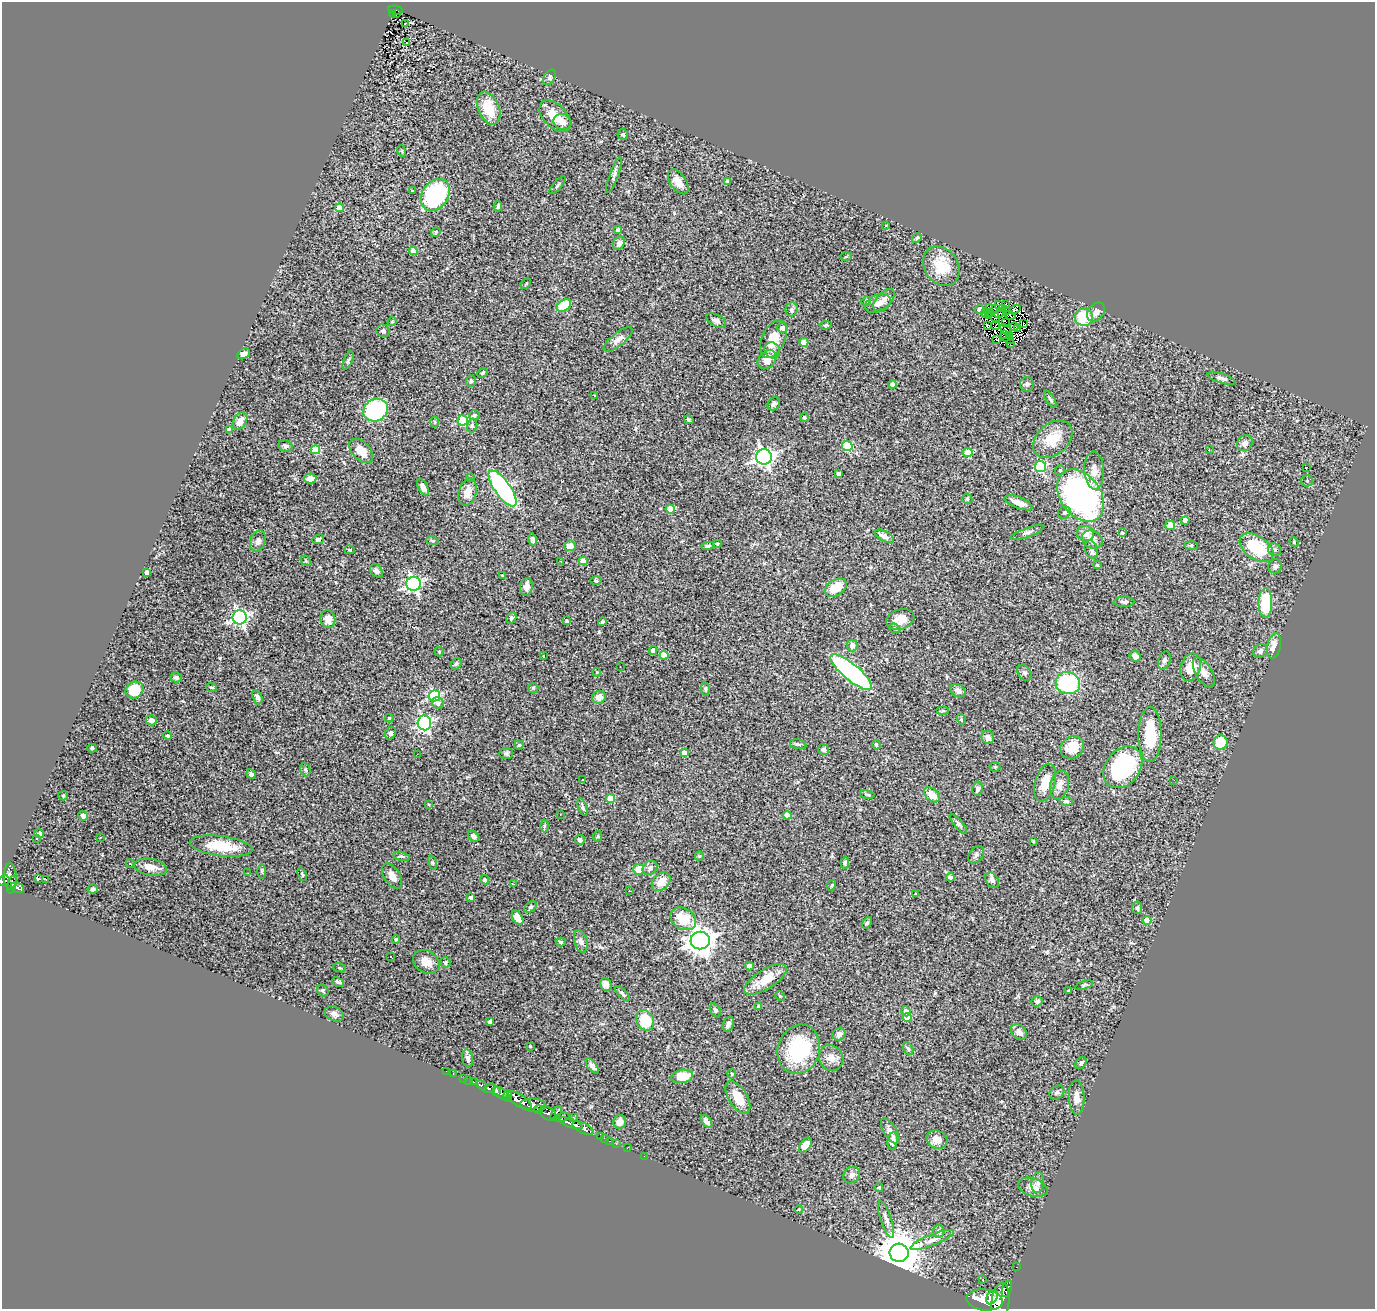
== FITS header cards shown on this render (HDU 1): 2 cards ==
NAXIS1  =                 1373
NAXIS2  =                 1307

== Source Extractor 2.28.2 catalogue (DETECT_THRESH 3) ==
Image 1373 x 1307 px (HDU 1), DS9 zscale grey, 1 PNG px = 1 image px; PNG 1377 x 1311 px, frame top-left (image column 1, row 1307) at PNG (2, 2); each listed source drawn as its Kron ellipse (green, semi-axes under 4 px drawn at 4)
Background 1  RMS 0.048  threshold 0.144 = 3 sigma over >= 5 px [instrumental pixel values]
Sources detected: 362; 10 with non-positive FLUX_AUTO (blend fragments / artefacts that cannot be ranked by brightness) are neither listed nor drawn; the other 352 listed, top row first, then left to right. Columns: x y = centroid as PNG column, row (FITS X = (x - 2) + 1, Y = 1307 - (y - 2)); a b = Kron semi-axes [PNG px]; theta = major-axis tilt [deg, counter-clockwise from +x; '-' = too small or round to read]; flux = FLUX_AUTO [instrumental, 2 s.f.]
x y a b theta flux
395 10 7 4 -12 160
396 13 3 2 - 47
392 14 2 2 - 13
405 23 3 2 - 3.2
406 43 3 3 - 64
549 77 8 5 60 7
489 108 17 10 -67 82
555 116 19 11 -46 52
563 122 9 7 -13 16
623 135 5 5 - 5.8
402 151 5 3 - 3.4
614 175 19 4 69 11
728 181 4 3 - 11
678 182 14 7 -55 35
558 185 11 3 49 5.5
412 191 4 3 - 14
435 195 17 13 55 330
498 206 5 3 - 6.2
339 208 4 4 - 38
886 226 3 3 - 8.3
618 230 4 3 - 5.2
436 232 5 4 - 3.9
917 238 5 4 - 4.3
619 243 7 5 62 14
413 251 4 4 - 36
846 257 6 4 2 3.6
941 266 21 16 -55 98
526 284 6 2 45 2.5
884 300 13 7 47 18
866 301 5 4 - 5.2
878 304 13 8 22 24
998 304 4 2 - 5.8
564 305 8 5 31 110
1005 305 3 2 - 7.8
989 307 3 2 - 5.4
792 309 7 6 - 7.2
980 309 5 4 - 26
996 309 3 3 - 4.3
1002 309 2 2 - 2.6
1015 309 6 3 30 3.3
1007 311 4 2 - 2.4
985 312 4 2 - 6.7
1096 312 10 8 52 19
989 313 2 2 - 2.6
999 313 5 2 - 1.8
1010 315 5 2 - 6.8
989 316 2 2 - 2.9
1084 317 9 9 - 130
996 318 5 2 - 3.6
716 320 10 6 -26 13
392 321 5 3 - 4.3
1005 322 4 3 - 0.25
1023 323 3 2 - 3.6
826 325 6 3 6 4.6
988 326 4 3 - 6
995 326 4 2 - 2.2
1014 326 4 3 - 0.95
783 328 5 5 - 19
1018 328 2 2 - 3.5
1006 330 7 2 -48 1.6
383 331 7 6 - 9.3
1005 334 3 2 - 0.8
1010 335 2 2 - 2.2
1007 338 7 2 -30 1.1
618 339 18 6 38 20
774 339 20 11 66 62
996 339 4 2 - 0.43
804 342 4 4 - 50
1011 343 3 2 - 1.4
772 350 8 7 - 13
243 354 6 5 - 11
348 360 10 4 66 6.5
767 360 10 8 45 29
482 373 5 3 - 4
1222 378 14 5 -18 11
471 381 6 5 - 6.4
892 384 4 4 - 14
1027 384 7 7 - 8.9
595 395 3 2 - 4.6
1050 399 10 3 -58 6.7
774 404 7 5 49 8.2
376 410 12 11 - 310
474 415 5 5 - 4.1
804 418 4 4 - 6.1
463 420 5 5 - 240
689 420 5 4 - 4.1
240 421 9 6 57 20
435 422 5 3 - 3.4
472 426 7 5 76 5.6
229 429 4 4 - 15
1053 439 22 15 40 74
1245 443 8 7 - 17
285 446 7 6 - 8.6
847 446 5 5 - 170
316 450 4 4 - 120
1209 450 3 2 - 3.2
361 451 14 9 -47 44
968 453 5 4 - 82
764 457 8 7 - 1400
1040 467 5 5 - 290
1307 467 3 2 - 26
1060 470 5 5 - 5.9
1094 471 19 10 -86 34
839 474 4 4 - 6.2
471 478 2 2 - 2.5
310 479 6 5 - 28
1307 481 6 5 - 5.7
423 487 9 4 -61 16
503 488 21 8 -55 630
468 492 14 9 75 31
1081 496 29 20 -54 990
967 499 5 4 - 4.1
1019 503 15 5 -21 29
670 509 4 4 - 56
1064 513 6 6 - 7.1
1185 521 4 4 - 21
1170 525 5 4 - 110
1027 532 18 4 19 11
1122 533 3 3 - 3.3
1086 534 8 7 - 33
884 536 10 5 -27 14
318 539 6 4 25 11
533 539 6 4 -79 9.2
432 540 6 4 -20 3.4
1092 540 10 8 -27 25
258 541 11 7 70 14
1294 542 5 4 - 3.2
717 544 4 3 - 5.3
1191 545 7 4 -1 5.2
570 546 6 5 - 31
708 546 6 4 8 5.9
1257 548 19 11 -35 150
1091 549 9 6 -70 12
350 550 5 4 - 4.9
1275 550 7 6 - 8.1
306 561 6 4 -44 4.7
561 561 2 2 - 2.1
583 561 4 4 - 37
1097 565 3 3 - 3.3
1275 566 7 6 - 12
376 571 7 5 -46 12
147 572 4 4 - 17
502 575 3 2 - 2.6
596 581 6 4 -1 3.7
414 584 7 7 - 820
526 587 9 6 80 18
836 588 12 8 32 68
1124 602 10 5 1 8.7
1265 603 15 7 89 170
240 617 7 7 - 810
511 618 6 4 62 7.4
328 619 9 7 -75 31
900 619 14 10 18 45
566 621 4 3 - 3.9
602 622 4 4 - 5.6
895 628 6 4 -22 6.3
852 645 6 5 - 15
1274 646 13 6 78 31
653 650 4 4 - 20
439 651 5 4 - 4
1260 651 7 6 - 12
664 655 4 4 - 73
543 656 3 2 - 2.4
1135 656 6 5 - 18
1164 660 9 6 72 9.1
456 664 6 4 56 5.3
620 666 3 2 - 2.9
1190 667 14 10 71 59
597 672 4 4 - 3.3
851 672 26 8 -39 610
1204 672 17 8 -60 22
1025 673 9 6 -56 8.2
176 677 6 5 - 10
1068 683 12 11 - 260
212 687 5 3 - 3.9
533 688 5 5 - 5
705 689 7 4 -84 4.8
135 690 9 8 - 88
958 691 8 6 -33 18
434 696 6 5 - 350
257 697 7 4 -69 8.7
599 697 7 6 - 24
438 703 6 5 - 15
943 711 6 4 0 4
389 718 4 4 - 4.6
961 719 5 3 - 3.1
151 720 5 5 - 21
424 723 7 7 - 650
391 733 6 5 - 7.8
1150 734 27 11 90 130
167 736 5 3 - 3.6
988 737 7 6 - 19
1220 742 7 7 - 91
798 744 8 4 -14 6.1
519 745 4 4 - 4.9
876 745 5 4 - 3.6
1072 747 12 10 32 50
92 748 5 4 - 4.5
823 749 5 5 - 9.3
506 753 7 5 4 6.8
684 753 4 4 - 30
417 754 3 2 - 2.2
995 767 5 5 - 4.5
1123 767 23 17 53 360
305 770 7 5 -66 6
251 774 5 4 - 7.2
582 780 3 2 - 4
1174 780 3 2 - 4.1
1045 783 19 10 74 58
1060 785 14 9 76 24
977 789 7 5 80 10
867 795 7 3 -12 3.7
932 795 9 6 -42 42
63 796 5 4 - 3.3
610 799 4 4 - 84
1066 801 7 4 -8 4.7
428 804 4 3 - 2.6
582 807 9 4 -72 6.9
560 815 3 2 - 2
787 815 4 4 - 26
83 816 5 4 - 14
958 824 12 4 -50 8.3
544 826 6 4 -89 4.5
39 833 4 4 - 8.1
474 836 6 5 - 12
598 836 5 3 - 3.3
37 838 3 3 - 6.1
100 838 3 3 - 8.4
580 840 5 5 - 10
1033 841 3 2 - 2.7
221 846 31 10 -7 99
976 855 9 6 52 8.7
401 856 8 4 -13 6
699 856 4 4 - 3.4
130 863 4 2 - 5.9
432 863 7 3 -71 4
845 863 5 4 - 7.4
150 867 17 8 -10 29
650 868 8 6 41 13
639 869 5 5 - 51
262 872 7 3 -89 4.5
248 873 3 2 - 2.9
302 874 7 3 -71 4.2
10 876 13 6 -88 1100
392 876 14 8 -57 24
950 877 4 4 - 21
38 879 4 3 - 13
45 879 4 2 - 5.6
485 880 5 4 - 7.4
992 880 8 6 -60 11
4 881 6 5 - 610
661 882 11 7 46 38
513 884 3 2 - 2.2
12 885 9 4 75 380
832 885 5 3 - 3.1
17 888 7 5 -27 340
93 889 5 4 - 5.6
629 891 3 2 - 6.7
916 894 3 2 - 3.9
471 897 3 3 - 11
531 907 7 5 39 5.9
1137 908 6 5 - 9.1
517 918 7 5 -57 45
683 919 13 10 -33 71
1147 920 4 4 - 54
867 923 6 4 53 4.5
396 939 4 4 - 3.5
700 940 9 9 - 3900
581 941 11 6 -73 12
561 942 5 4 - 4.7
390 956 3 3 - 14
426 962 14 11 -34 32
445 962 5 5 - 7.6
749 966 4 4 - 34
339 968 7 4 -20 4.2
765 979 24 9 32 68
338 982 6 3 -28 5.4
606 984 7 5 -61 18
1084 985 9 4 18 5.9
323 990 6 5 - 5.2
1068 991 4 3 - 3.7
623 994 9 3 -46 5.7
780 996 5 4 - 3.4
1037 1001 6 5 - 7.4
758 1006 4 4 - 4.2
715 1010 7 5 -60 5.7
906 1011 5 4 - 14
334 1014 10 7 -25 12
907 1018 4 4 - 69
645 1020 10 8 -65 120
490 1022 4 3 - 9.5
728 1024 8 5 70 14
1019 1032 9 6 -44 13
839 1034 7 6 - 15
530 1046 3 2 - 2.5
799 1049 25 21 70 250
908 1049 7 4 -62 5.8
468 1058 9 5 -80 11
831 1058 13 11 -57 27
1081 1063 7 5 53 7.3
592 1066 9 4 -53 13
446 1071 2 2 - 4.6
453 1073 3 2 - 20
732 1074 4 4 - 3.2
682 1076 11 6 10 74
464 1078 2 2 - 15
469 1080 3 2 - 14
473 1082 4 3 - 100
482 1085 6 4 -45 250
489 1088 6 4 30 440
496 1092 4 2 - 440
1057 1092 8 6 38 8.1
501 1093 9 5 -34 1100
508 1096 6 4 -87 830
738 1098 18 9 -59 57
1077 1098 17 8 -87 28
519 1100 14 6 -31 3500
533 1105 13 6 -3 1700
539 1110 4 3 - 410
556 1113 8 4 56 620
548 1114 9 6 -36 970
561 1117 8 4 12 450
573 1117 2 2 - 15
706 1121 7 4 -50 12
620 1122 6 6 - 22
571 1123 12 3 -20 1900
583 1128 12 5 -25 2100
890 1131 14 6 -59 15
600 1137 3 2 - 32
604 1138 2 2 - 23
937 1140 10 9 - 28
610 1141 3 2 - 35
893 1141 9 5 83 20
616 1143 3 2 - 29
805 1145 8 5 53 42
627 1148 2 2 - 17
644 1156 2 2 - 14
852 1175 9 7 43 15
1038 1182 10 6 83 11
1033 1187 15 9 -18 28
879 1188 4 3 - 3.4
799 1209 4 3 - 2.7
886 1219 19 5 -71 19
939 1231 6 6 - 19
932 1240 23 5 22 23
899 1253 9 9 - 14000
1016 1267 2 2 - 12
983 1280 2 2 - 1.7
1007 1289 9 4 73 510
992 1297 7 5 61 1900
985 1300 18 10 -6 6300
1000 1302 19 9 83 5800
At the frame edge (FLAGS 8, measured only in part): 2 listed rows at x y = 4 881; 1000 1302
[10 non-positive-flux detections neither listed nor drawn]